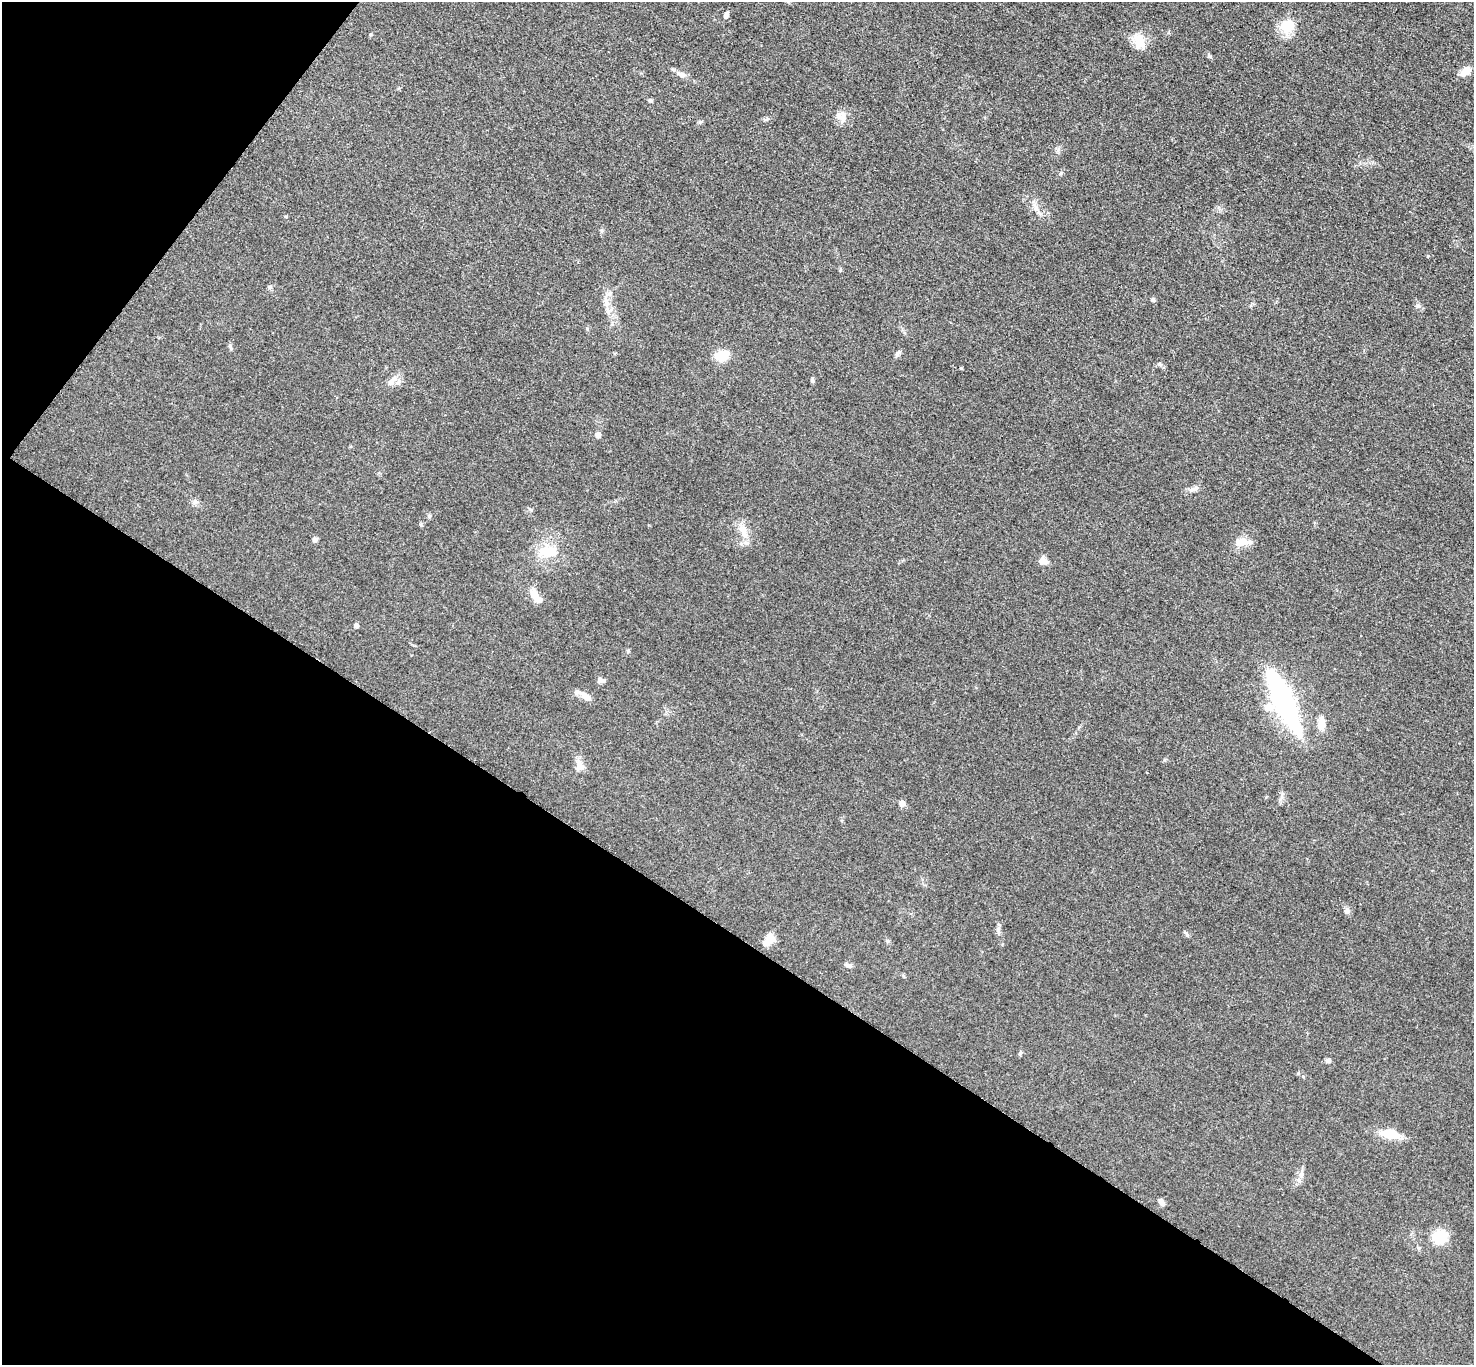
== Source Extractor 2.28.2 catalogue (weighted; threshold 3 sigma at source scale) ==
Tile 9 of 4 x 4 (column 1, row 3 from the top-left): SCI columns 13-1484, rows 1525-2887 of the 5909 x 5914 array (HDU 1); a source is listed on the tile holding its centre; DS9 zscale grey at full resolution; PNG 1476 x 1367 px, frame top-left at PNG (2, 2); no overlay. Shown black and unused: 36% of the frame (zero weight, under 3 of 5 exposures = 1% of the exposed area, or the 3 px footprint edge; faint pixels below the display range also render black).
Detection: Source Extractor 2.28.2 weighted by HDU 2 'WHT'; one run over the whole footprint, this tile lists its part. Background 0.0536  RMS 0.0058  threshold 0.0259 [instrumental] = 3 sigma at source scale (4.5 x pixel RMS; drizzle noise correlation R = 1.50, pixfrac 1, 0.05/0.05 arcsec/px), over >= 5 px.
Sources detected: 57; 1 inside a brighter object's white glare — not listed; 4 inside a brighter listed object's ellipse — not listed separately; the other 52 listed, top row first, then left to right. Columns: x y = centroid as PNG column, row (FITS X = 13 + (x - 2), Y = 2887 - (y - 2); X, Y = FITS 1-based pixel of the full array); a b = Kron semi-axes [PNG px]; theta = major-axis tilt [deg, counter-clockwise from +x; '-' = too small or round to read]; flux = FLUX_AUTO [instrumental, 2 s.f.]
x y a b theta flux
726 15 7 5 71 2.1
1288 25 18 15 69 12
370 35 5 4 - 0.72
1139 41 20 13 -70 9.4
1209 56 7 4 -44 1
1465 71 13 8 47 5.7
681 74 13 7 -21 3.3
650 100 5 4 - 1.1
842 116 13 13 - 5
1036 208 9 6 89 2.6
602 230 6 4 71 0.84
270 287 7 5 -16 1
609 294 8 6 -46 1.9
1153 300 5 5 - 1
1418 306 6 6 - 1.2
230 346 9 4 -64 1
898 353 11 4 54 1.3
722 356 13 10 20 12
1159 364 6 4 -43 0.95
961 368 3 3 - 0.55
812 380 6 4 -72 1
391 381 15 8 53 3.9
598 435 5 5 - 3.6
1193 489 17 6 21 2.7
429 516 6 4 72 0.79
421 524 6 3 72 0.69
743 530 23 9 -69 6.4
315 539 6 6 - 1.5
1242 542 19 10 -1 6.2
547 551 28 15 3 14
1043 561 12 9 -13 3.7
534 595 16 9 -70 5.7
356 625 4 4 - 2.1
628 650 6 4 1 0.69
600 681 8 6 55 1.4
587 697 14 8 -39 3.6
1284 702 66 16 -66 110
1322 723 19 9 86 5.3
580 766 14 11 -90 4.7
902 803 7 7 - 2.3
1347 911 9 7 -76 1.8
998 930 10 6 -89 1.9
1187 935 8 4 -60 1
769 940 16 9 51 6.5
848 965 10 5 -13 1.7
1020 1053 6 4 71 0.8
1328 1060 6 5 - 1.5
1298 1073 4 4 - 0.6
1390 1134 18 9 -10 13
1301 1173 13 5 76 2.5
1161 1202 9 5 -62 2.1
1440 1237 13 11 14 19
Unlisted compact peaks at least as high as the median listed source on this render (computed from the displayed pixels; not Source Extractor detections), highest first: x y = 1061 173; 700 122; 1164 760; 1058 150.